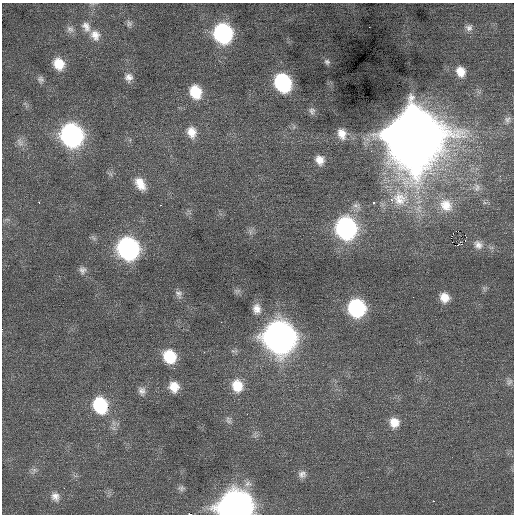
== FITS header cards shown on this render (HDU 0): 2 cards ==
NAXIS1  =                  512 / Axis length
NAXIS2  =                  512 / Axis length

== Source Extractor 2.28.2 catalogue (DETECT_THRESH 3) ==
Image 512 x 512 px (HDU 0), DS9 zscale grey, 1 PNG px = 1 image px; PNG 516 x 516 px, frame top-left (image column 1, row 512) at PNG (2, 3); no overlay
Background 0.0741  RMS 0.76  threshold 2.29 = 3 sigma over >= 5 px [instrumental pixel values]
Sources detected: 65; all 65 listed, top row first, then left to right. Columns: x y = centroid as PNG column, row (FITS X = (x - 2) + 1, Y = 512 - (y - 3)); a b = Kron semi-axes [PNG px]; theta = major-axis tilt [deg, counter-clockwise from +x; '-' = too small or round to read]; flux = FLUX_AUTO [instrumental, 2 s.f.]
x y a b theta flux
129 24 9 8 - 170
86 27 16 11 -65 480
369 27 2 2 - 95
469 28 10 10 - 270
70 29 11 10 - 280
223 33 14 12 -69 8600
95 35 15 12 -59 580
327 62 8 7 - 130
59 64 13 11 -64 1000
461 72 12 10 -69 620
129 77 11 10 - 340
41 79 9 8 - 170
283 83 13 11 -62 6700
195 92 13 11 -67 1500
312 111 10 8 -77 200
507 120 10 8 74 200
191 132 15 11 -75 670
342 134 14 11 -74 600
71 135 15 13 -64 17000
413 135 21 19 -75 570000
20 142 14 8 -59 310
320 160 11 10 - 500
140 184 17 10 -58 790
477 187 12 10 -81 370
400 198 26 25 - 2300
442 198 4 4 - 130
391 200 3 2 - 360
39 202 2 2 - 380
373 203 3 3 - 540
160 205 2 2 - 360
446 205 20 17 -42 1100
356 206 13 8 -30 270
346 228 14 13 - 14000
458 231 2 2 - 1800
250 232 7 5 90 140
465 235 3 2 - 950
460 244 5 2 - 540
478 245 14 11 -38 400
128 248 14 13 - 15000
82 270 10 9 - 240
484 289 9 5 -70 120
237 291 10 6 3 140
179 294 11 9 -64 230
444 297 11 10 - 650
356 308 13 12 - 6800
257 309 12 10 -82 440
364 309 3 3 - 570
221 322 2 2 - 64
279 337 16 15 - 66000
169 356 13 12 - 1800
509 382 10 8 59 200
237 386 16 13 -72 1100
174 387 12 10 -72 740
142 391 11 9 -71 280
100 405 15 12 -67 3400
228 420 10 7 -67 190
394 422 13 12 - 710
34 470 8 8 - 200
302 474 11 10 - 290
248 484 12 10 15 340
181 488 10 7 -6 160
55 497 13 11 -52 400
433 501 2 2 - 310
234 506 16 13 5 71000
190 514 4 2 - 1500
At the frame edge (FLAGS 8, measured only in part): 2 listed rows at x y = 234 506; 190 514